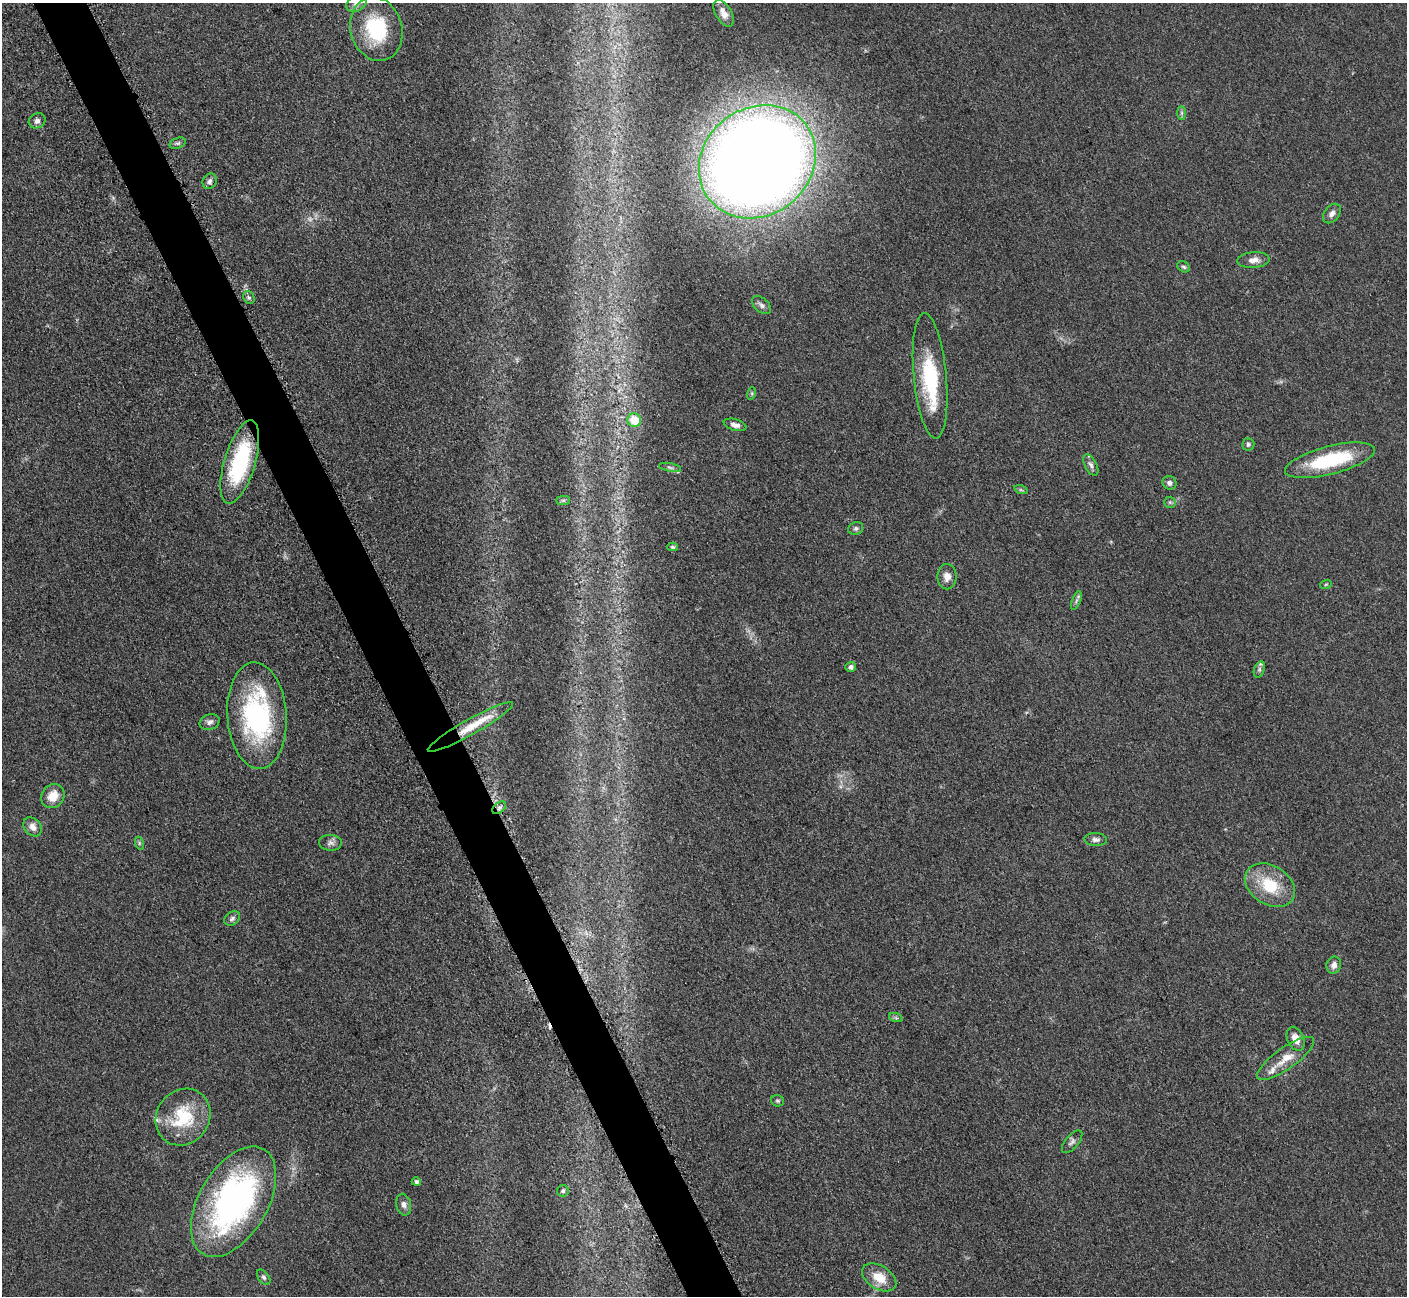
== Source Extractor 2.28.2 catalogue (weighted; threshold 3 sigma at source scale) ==
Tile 11 of 4 x 4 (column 3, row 3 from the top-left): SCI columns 2873-4277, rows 1485-2778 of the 5698 x 5663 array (HDU 1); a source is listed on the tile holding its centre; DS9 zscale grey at full resolution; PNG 1409 x 1298 px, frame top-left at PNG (2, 3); each listed source drawn as its Kron ellipse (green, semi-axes under 4 px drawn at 4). Shown black and unused: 4% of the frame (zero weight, under 3 of 5 exposures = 3% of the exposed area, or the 3 px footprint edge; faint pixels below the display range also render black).
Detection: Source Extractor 2.28.2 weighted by HDU 2 'WHT'; one run over the whole footprint, this tile lists its part. Background 0.0534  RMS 0.006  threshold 0.0269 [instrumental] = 3 sigma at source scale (4.5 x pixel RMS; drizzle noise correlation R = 1.50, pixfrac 1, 0.05/0.05 arcsec/px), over >= 5 px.
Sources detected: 62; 1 too faint to see at this stretch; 1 cosmic-ray / hot-pixel residue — neither listed nor drawn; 3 inside a brighter listed object's ellipse — not listed separately; the other 57 listed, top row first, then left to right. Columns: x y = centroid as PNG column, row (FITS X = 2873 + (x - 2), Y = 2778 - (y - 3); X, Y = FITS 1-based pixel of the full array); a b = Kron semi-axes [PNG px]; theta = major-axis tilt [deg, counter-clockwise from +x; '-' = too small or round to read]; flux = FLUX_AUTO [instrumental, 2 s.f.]
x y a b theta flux
356 3 11 7 30 2.5
724 13 15 8 -59 5
376 29 32 26 -74 40
1182 113 7 4 -90 1
37 121 8 7 - 2.3
178 143 8 5 18 1.4
757 162 61 53 38 1300
209 181 8 6 62 2
1332 213 11 7 51 2.9
1253 260 16 8 4 4.5
1184 267 7 5 -31 1.1
249 297 7 5 -66 1.3
761 305 11 7 -42 2.3
930 376 63 16 -85 45
752 393 6 4 73 0.82
634 420 7 6 - 17
735 425 11 5 -15 2.8
1248 444 6 6 - 1.2
1330 460 46 14 14 44
240 462 43 15 73 52
1091 465 12 6 -63 2.2
670 467 11 4 -12 1.9
1169 483 7 6 - 2.1
1021 490 7 4 -18 1
563 500 7 4 0 1.1
1170 502 6 5 - 1
856 528 7 6 - 1.5
672 547 5 4 - 1
947 577 12 9 -90 4.2
1326 584 6 3 19 0.68
1076 600 10 3 69 1.3
851 667 5 5 - 2.2
1259 669 8 5 71 1.5
257 716 53 29 -86 91
210 722 10 7 21 2.4
470 727 48 8 29 17
53 796 13 11 52 8.9
499 808 8 5 41 1.9
33 827 10 8 -49 3.9
1096 840 11 6 -3 2.3
139 843 6 4 -72 0.9
330 843 11 8 -4 2.4
1270 885 27 19 -32 24
232 918 8 6 35 1.7
1334 965 8 7 - 3.1
896 1018 7 4 -19 1.1
1296 1039 13 8 -65 6.3
1286 1058 34 10 35 11
777 1101 6 5 - 1
183 1117 29 26 53 31
1072 1142 14 6 50 2.1
416 1182 4 4 - 1.5
563 1191 6 5 - 1.2
234 1202 60 34 60 170
404 1205 11 7 -78 2.8
264 1277 9 5 -52 1.5
879 1277 19 11 -31 12
Overlapping masked pixels (flux is a lower limit): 2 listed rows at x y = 470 727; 499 808
Isophote crosses this tile's border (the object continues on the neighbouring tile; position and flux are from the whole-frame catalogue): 1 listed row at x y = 356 3